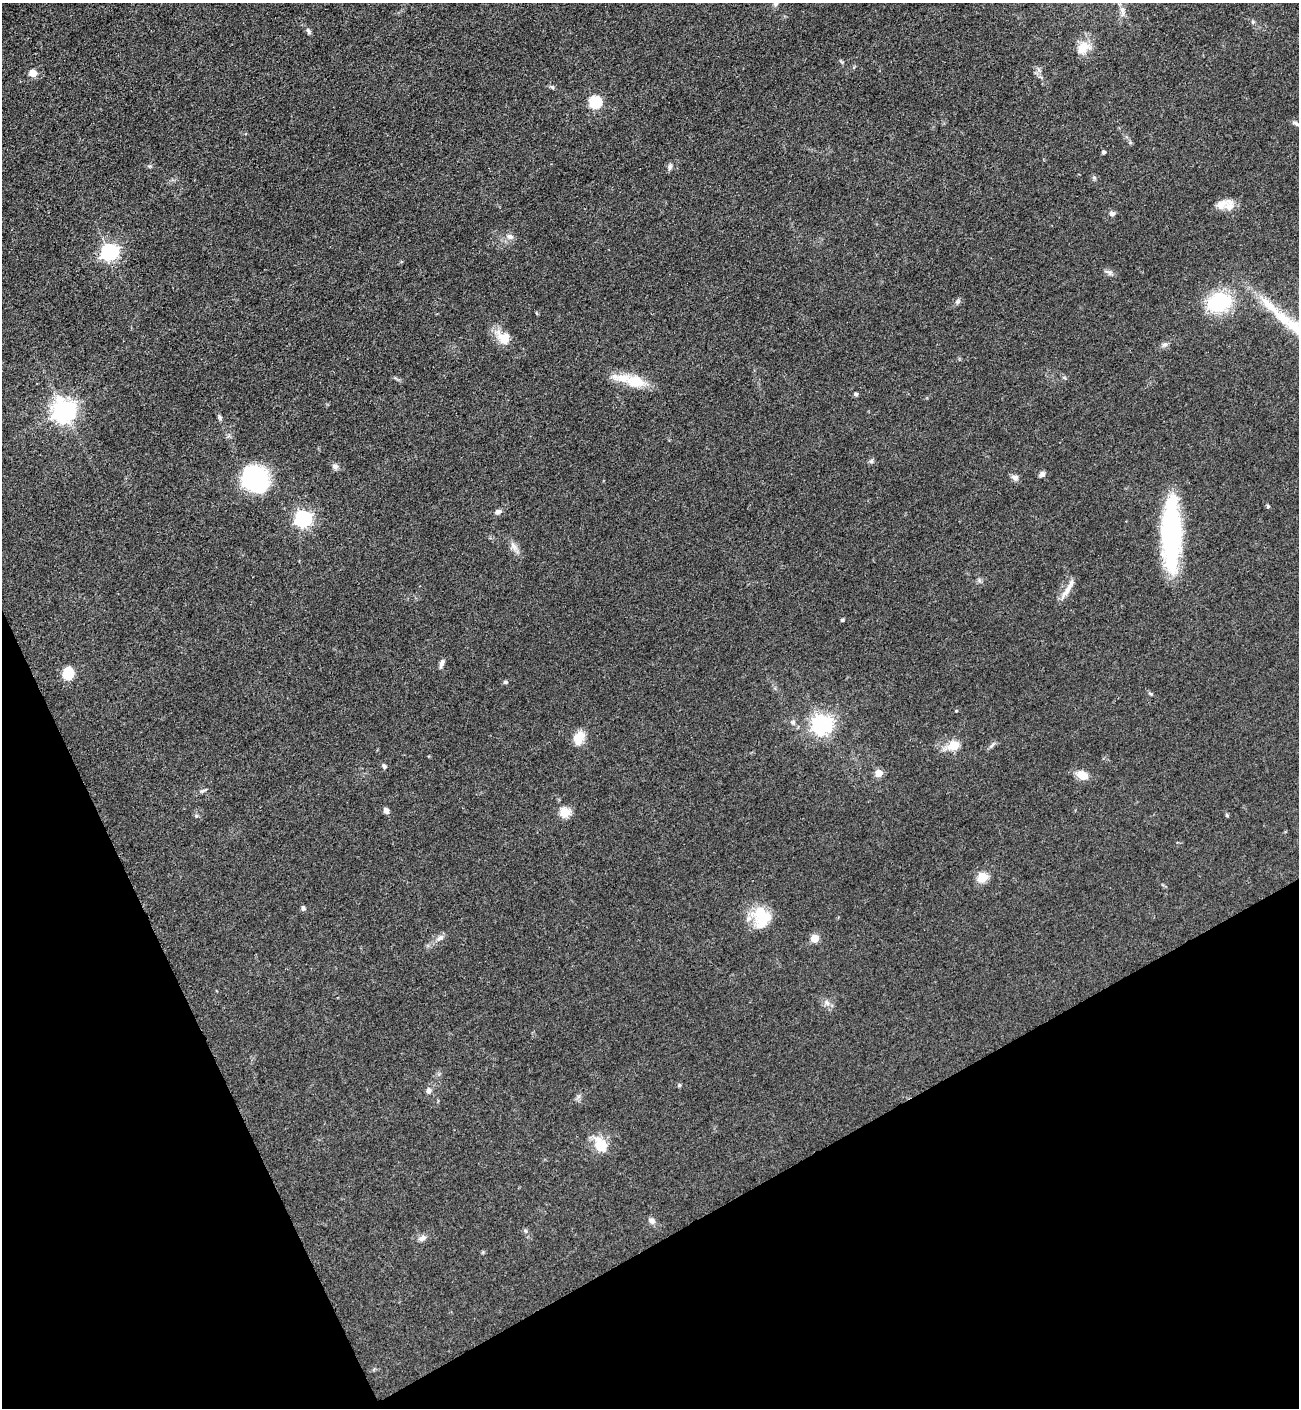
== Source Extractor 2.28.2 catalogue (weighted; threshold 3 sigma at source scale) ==
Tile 14 of 4 x 4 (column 2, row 4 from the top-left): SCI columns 1675-2971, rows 100-1505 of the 5807 x 5823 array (HDU 1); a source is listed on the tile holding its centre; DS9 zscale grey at full resolution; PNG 1301 x 1410 px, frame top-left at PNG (2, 3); no overlay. Shown black and unused: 22% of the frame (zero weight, under 3 of 4 exposures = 9% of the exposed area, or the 3 px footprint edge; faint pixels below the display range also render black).
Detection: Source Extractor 2.28.2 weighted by HDU 2 'WHT'; one run over the whole footprint, this tile lists its part. Background 0.0404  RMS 0.0045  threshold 0.0201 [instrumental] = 3 sigma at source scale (4.5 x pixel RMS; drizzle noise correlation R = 1.50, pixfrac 1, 0.05/0.05 arcsec/px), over >= 5 px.
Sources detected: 69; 1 inside a brighter object's white glare — not listed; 2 inside a brighter listed object's ellipse — not listed separately; the other 66 listed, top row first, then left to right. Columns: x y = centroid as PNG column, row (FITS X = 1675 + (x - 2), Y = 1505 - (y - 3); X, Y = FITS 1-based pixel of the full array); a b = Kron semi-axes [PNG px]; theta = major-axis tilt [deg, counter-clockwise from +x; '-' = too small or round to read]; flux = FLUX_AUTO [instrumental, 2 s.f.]
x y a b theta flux
1122 11 14 6 -80 2.3
1253 22 5 5 - 0.68
308 31 9 5 -64 1.1
1083 48 19 14 52 7.2
33 73 6 6 - 5.7
552 87 7 4 -19 0.71
595 102 6 6 - 45
1296 123 10 5 -25 1.2
1103 152 4 4 - 1.1
670 167 9 6 78 1.2
1222 204 26 10 23 5.6
1112 213 7 6 - 1.4
510 236 10 7 -6 2.1
109 252 7 7 - 130
1108 272 11 5 -23 1.4
958 301 7 4 71 0.82
1219 302 22 16 13 34
1270 306 50 10 -46 14
503 338 22 14 -42 7.1
1164 345 9 6 18 1.3
636 382 27 16 -9 11
856 394 5 4 - 0.94
64 411 8 8 - 330
219 417 6 5 - 0.81
871 461 6 6 - 0.93
335 466 8 7 - 1.6
1042 474 7 5 39 1.5
1015 478 8 7 - 1.9
255 479 22 18 -51 71
1268 506 5 4 - 0.68
498 512 8 6 13 1.6
303 518 7 6 - 120
1171 529 73 19 -90 67
514 546 15 7 -60 2.7
1068 589 31 6 60 4.1
842 620 4 4 - 0.52
442 664 13 5 70 1.5
68 673 11 9 85 14
505 682 5 4 - 0.94
1150 693 6 3 -20 0.61
956 711 4 3 - 0.43
793 722 8 6 -57 1.3
822 724 7 7 - 240
579 738 15 10 67 7.8
992 744 11 3 54 0.87
954 745 6 5 - 22
384 766 7 5 -56 1
879 773 5 5 - 8
1082 775 14 10 -23 5.4
203 791 10 4 26 0.98
386 811 6 5 - 1.8
565 812 5 5 - 25
1227 815 5 4 - 0.52
196 816 6 4 46 0.59
982 877 6 5 - 24
303 908 6 5 - 1
762 916 26 21 -47 15
440 938 10 6 32 1.9
814 938 5 5 - 13
827 1003 10 6 -50 1.9
679 1085 6 4 46 0.6
428 1091 8 6 84 1.7
600 1145 21 15 -57 9.3
651 1221 11 8 -33 1.8
525 1231 6 4 -2 0.67
422 1238 10 6 30 2